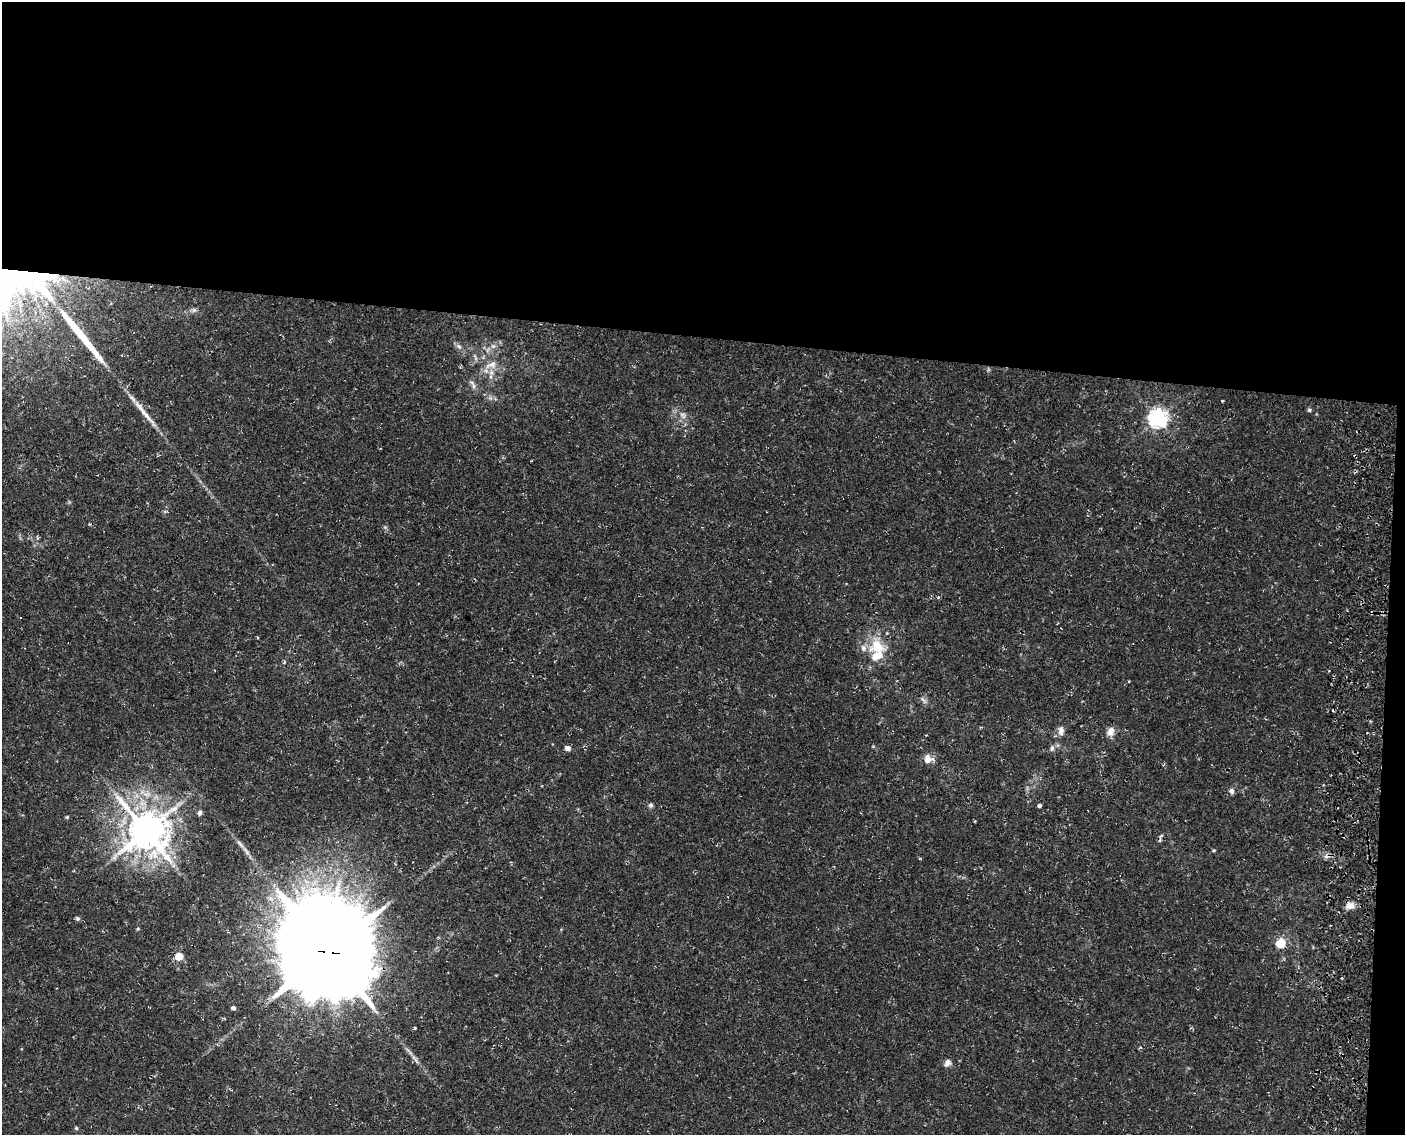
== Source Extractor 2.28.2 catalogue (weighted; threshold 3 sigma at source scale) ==
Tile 3 of 3 x 4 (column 3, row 1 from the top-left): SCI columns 3209-4611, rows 3403-4535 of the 4897 x 4553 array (HDU 1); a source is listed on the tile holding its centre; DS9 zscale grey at full resolution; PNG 1407 x 1137 px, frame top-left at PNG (2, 2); no overlay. Shown black and unused: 31% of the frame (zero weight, under 3 of 4 exposures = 5% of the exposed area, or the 3 px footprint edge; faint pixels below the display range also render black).
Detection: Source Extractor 2.28.2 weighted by HDU 2 'WHT'; one run over the whole footprint, this tile lists its part. Background 0.00483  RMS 0.0017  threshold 0.00758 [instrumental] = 3 sigma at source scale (4.5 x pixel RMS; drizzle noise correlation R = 1.50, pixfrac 1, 0.0396/0.0396 arcsec/px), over >= 5 px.
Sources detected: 45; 5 cosmic-ray / hot-pixel residue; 3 long thin detections or spike segments (spike, bleed or trail) — not listed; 2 inside a brighter listed object's ellipse — not listed separately; the other 35 listed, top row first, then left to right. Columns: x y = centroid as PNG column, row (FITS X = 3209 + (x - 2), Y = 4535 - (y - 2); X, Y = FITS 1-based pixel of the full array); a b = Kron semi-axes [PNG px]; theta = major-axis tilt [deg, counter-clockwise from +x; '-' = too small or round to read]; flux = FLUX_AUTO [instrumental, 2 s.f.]
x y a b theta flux
34 278 36 15 -42 28
194 310 7 7 - 0.43
459 346 8 6 -44 0.54
491 365 19 10 13 2.1
474 386 8 6 -78 0.57
1222 401 3 2 - 0.19
141 409 38 7 -54 2.6
1309 410 6 5 - 0.29
683 415 10 6 -55 0.77
1158 418 7 7 - 76
89 524 5 3 - 0.13
878 646 25 21 -29 5.1
923 700 13 4 -45 0.48
1061 730 13 8 87 0.94
1111 731 11 8 72 1.3
568 748 5 5 - 0.86
1052 748 8 6 80 0.48
928 759 12 10 -9 1.5
1231 791 8 7 - 0.51
651 805 6 5 - 0.4
1039 805 4 4 - 0.42
200 813 6 4 80 0.48
67 817 5 5 - 0.21
975 821 3 3 - 0.14
146 831 12 11 - 540
1214 850 4 3 - 0.19
1350 905 10 8 1 1.2
77 918 6 5 - 0.32
138 929 5 4 - 0.19
1280 943 5 5 - 7
328 952 32 28 -69 3300
179 956 5 5 - 4.7
233 1008 4 4 - 0.52
947 1063 11 7 53 0.73
76 1128 5 4 - 0.22
Overlapping masked pixels (flux is a lower limit): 3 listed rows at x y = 34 278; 1350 905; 328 952